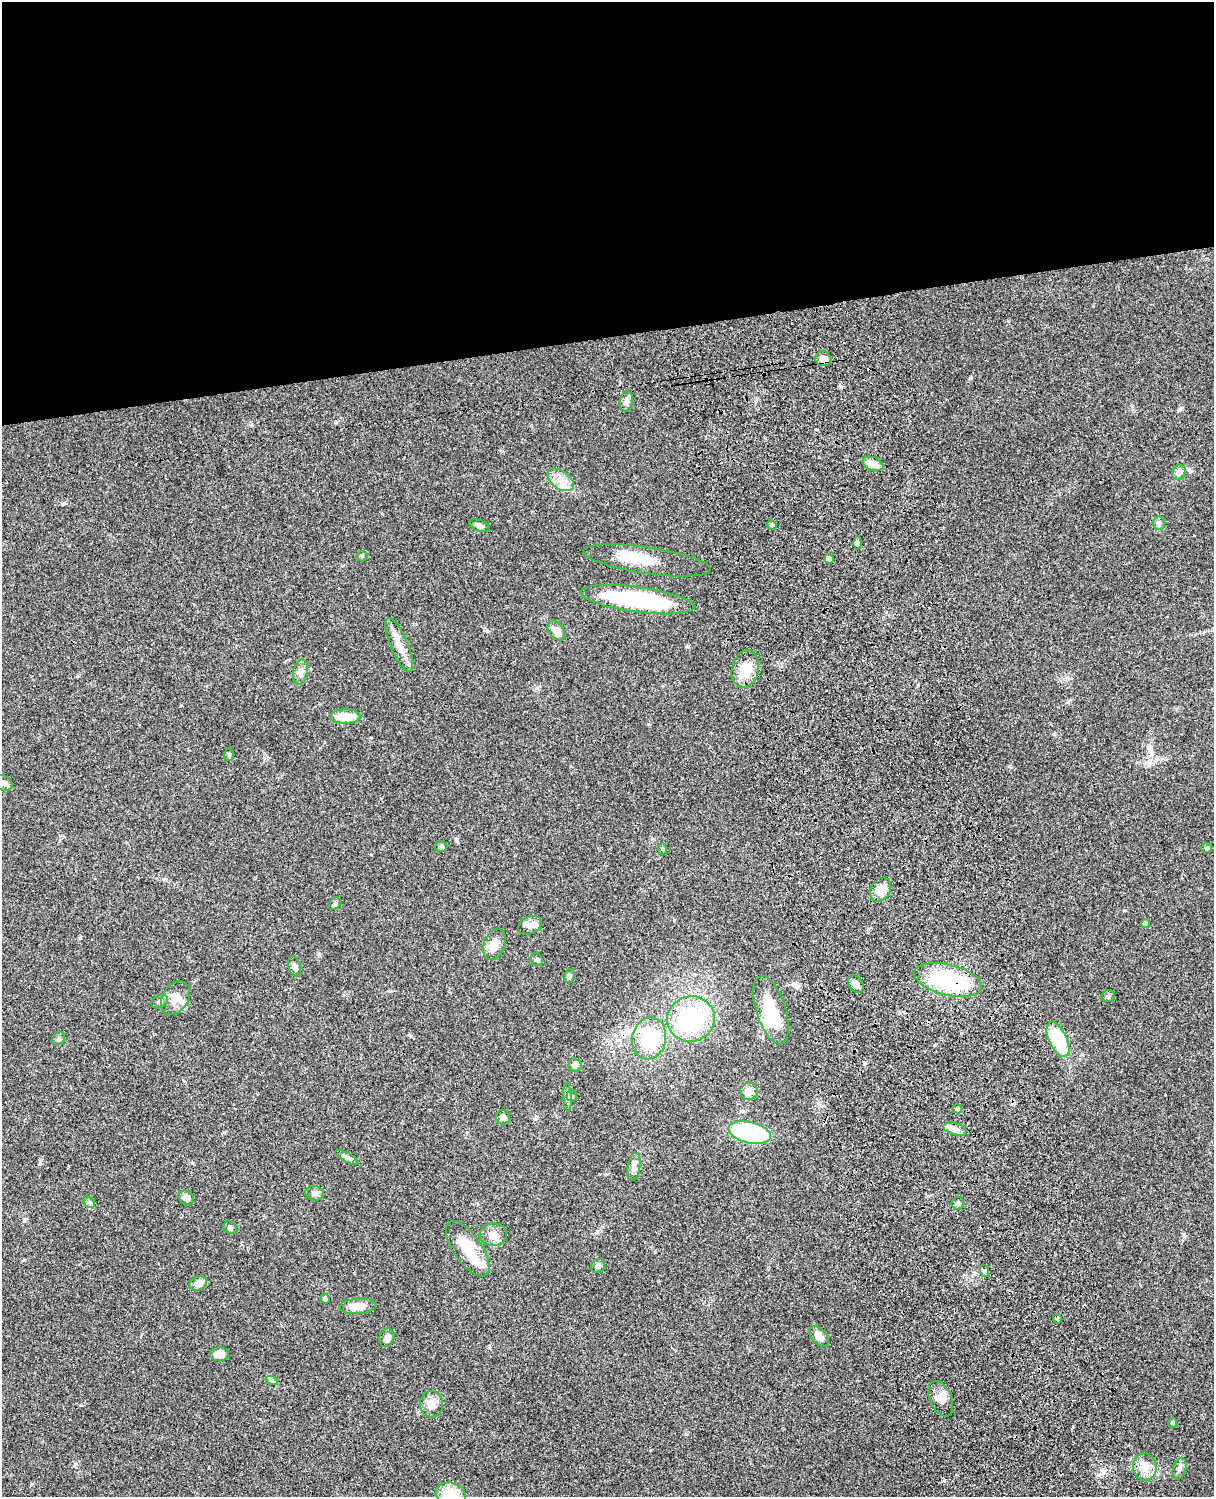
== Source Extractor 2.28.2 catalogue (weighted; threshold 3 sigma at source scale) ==
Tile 2 of 4 x 3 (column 2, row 1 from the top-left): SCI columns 1334-2545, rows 3268-4762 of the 5086 x 4926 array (HDU 1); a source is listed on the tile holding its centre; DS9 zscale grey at full resolution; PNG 1216 x 1499 px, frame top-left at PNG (2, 2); each listed source drawn as its Kron ellipse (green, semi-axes under 4 px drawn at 4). Shown black and unused: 23% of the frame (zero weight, under 3 of 4 exposures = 6% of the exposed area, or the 3 px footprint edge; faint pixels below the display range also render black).
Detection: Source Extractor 2.28.2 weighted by HDU 2 'WHT'; one run over the whole footprint, this tile lists its part. Background 0.0794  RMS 0.0058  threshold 0.0262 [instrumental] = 3 sigma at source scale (4.5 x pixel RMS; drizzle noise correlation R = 1.50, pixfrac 1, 0.05/0.05 arcsec/px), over >= 5 px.
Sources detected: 77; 2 inside a brighter object's white glare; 1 cosmic-ray / hot-pixel residue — neither listed nor drawn; the other 74 listed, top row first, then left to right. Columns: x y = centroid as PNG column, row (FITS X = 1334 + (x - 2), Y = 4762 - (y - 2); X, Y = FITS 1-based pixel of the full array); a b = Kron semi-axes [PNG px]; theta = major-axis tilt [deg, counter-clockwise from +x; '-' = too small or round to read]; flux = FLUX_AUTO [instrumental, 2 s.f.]
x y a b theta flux
823 359 8 7 - 3.6
626 402 10 6 79 2.2
873 464 11 6 -20 6.5
1179 472 8 6 61 3.3
561 480 14 9 -36 5.8
1159 523 7 6 - 1.2
772 525 5 4 - 1.3
480 526 10 5 -20 2
858 543 6 4 -89 1
362 556 5 5 - 0.78
829 559 5 4 - 2.4
647 560 64 13 -8 15
638 600 57 12 -8 64
556 631 11 7 -54 5.3
399 645 29 8 -67 7.2
745 669 19 13 78 12
301 672 13 7 80 2.8
345 717 15 7 0 11
229 755 6 5 - 0.87
3 783 10 7 -25 2.3
441 846 6 5 - 1.3
1207 848 5 5 - 0.87
663 849 6 4 -88 0.63
881 890 13 9 59 7.1
335 904 7 5 52 1.2
1145 923 4 4 - 0.66
530 925 12 8 25 3.2
494 944 16 10 69 5.6
537 960 7 6 - 1.1
294 966 10 6 -74 1.8
569 976 7 5 72 1.3
948 980 35 15 -13 57
856 984 9 7 -58 2.2
1108 996 7 5 13 1.1
176 998 18 13 59 6.7
160 1001 9 6 30 1.6
771 1010 35 15 -73 24
691 1019 24 22 19 55
649 1038 21 17 78 40
58 1039 7 6 - 1.3
1058 1039 19 9 -64 32
575 1065 6 6 - 2.1
749 1091 9 8 - 4.3
572 1096 5 5 - 0.95
567 1097 14 4 -88 2
957 1109 5 4 - 1.4
503 1117 8 6 -60 1.9
955 1129 12 6 -18 3
750 1133 21 10 -13 61
347 1157 13 4 -28 1.6
634 1167 14 6 81 2.7
315 1193 9 7 -11 2.1
186 1198 8 6 -30 2.8
89 1202 6 5 - 1
958 1203 6 6 - 1.4
230 1228 7 6 - 1.2
493 1235 14 11 6 4.5
468 1249 32 14 -55 18
598 1266 7 6 - 2.1
985 1271 6 4 -70 0.86
198 1283 9 6 25 4.2
325 1299 5 4 - 1.2
358 1306 18 8 4 6.4
1057 1319 5 4 - 0.96
819 1336 12 7 -48 4.6
387 1338 9 7 71 2.4
219 1354 9 7 5 4.7
272 1381 6 4 -19 0.96
941 1399 19 10 -66 5.4
431 1404 13 11 -90 5.6
1172 1423 5 4 - 0.65
1145 1467 13 12 - 6.5
1180 1469 11 6 76 2.3
451 1494 15 11 -15 14
Overlapping masked pixels (flux is a lower limit): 1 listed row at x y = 948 980
Isophote crosses this tile's border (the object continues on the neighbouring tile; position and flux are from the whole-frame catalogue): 2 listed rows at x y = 3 783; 451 1494
Unlisted compact peaks at least as high as the median listed source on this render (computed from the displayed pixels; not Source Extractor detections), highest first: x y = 64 503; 75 1464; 688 646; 1054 734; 1179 410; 970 378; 80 938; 1068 702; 1190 471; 410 1035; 457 839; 686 1434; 1155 761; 537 688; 32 1484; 864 1064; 163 879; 606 1174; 24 1220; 1184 1236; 1124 910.